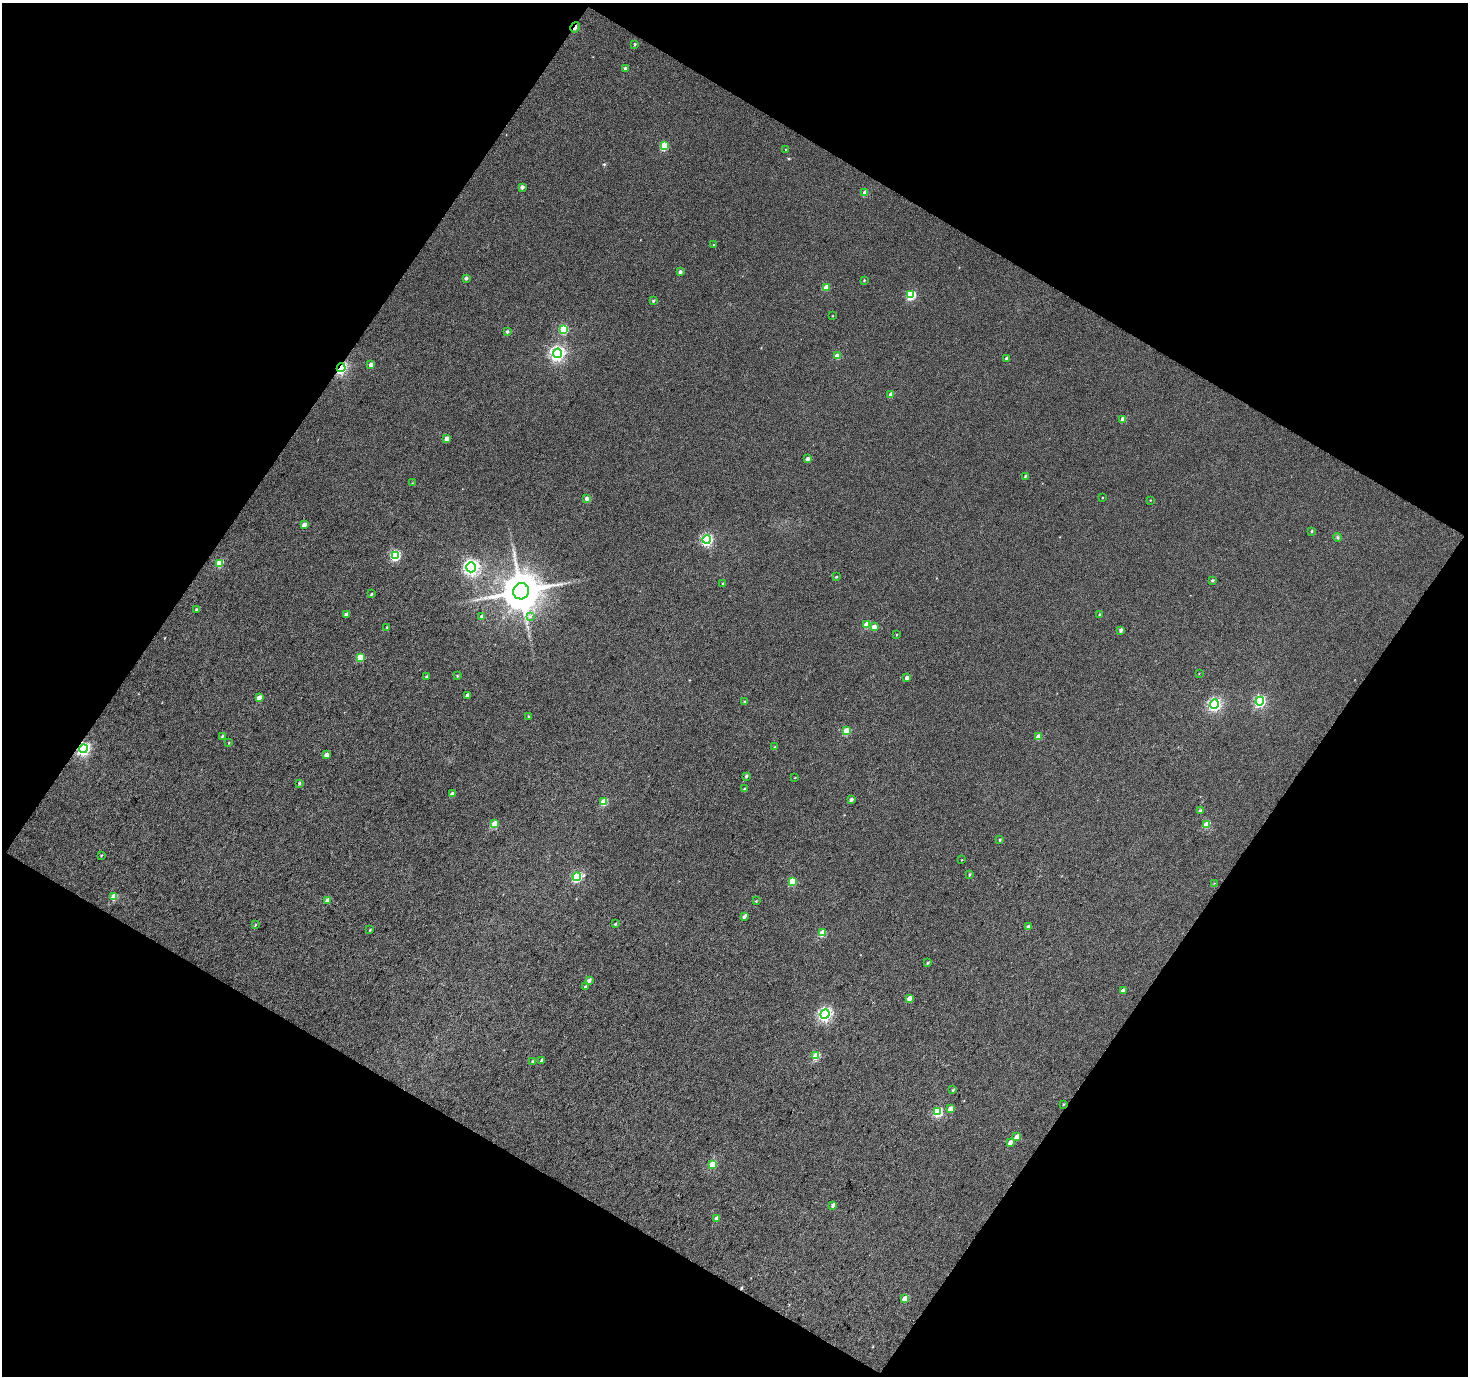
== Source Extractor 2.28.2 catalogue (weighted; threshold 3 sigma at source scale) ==
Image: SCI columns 2-2933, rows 119-2865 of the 2934 x 2965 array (HDU 1 of 3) = the unmasked area's bounding box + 8 px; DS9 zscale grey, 2 x 2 block average (1 PNG px = mean of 2 x 2 image px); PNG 1470 x 1378 px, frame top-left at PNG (2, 3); each listed source drawn as its Kron ellipse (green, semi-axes under 4 px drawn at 4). Shown black and unused: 48% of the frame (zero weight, under 3 of 4 exposures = <1% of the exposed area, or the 3 px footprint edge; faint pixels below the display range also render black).
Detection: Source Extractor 2.28.2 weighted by HDU 2 'WHT'. Background 0.0154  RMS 0.011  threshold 0.05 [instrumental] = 3 sigma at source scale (4.5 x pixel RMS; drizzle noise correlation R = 1.50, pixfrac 1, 0.0396/0.0396 arcsec/px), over >= 5 px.
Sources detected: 117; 1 cosmic-ray / hot-pixel residue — neither listed nor drawn; the other 116 listed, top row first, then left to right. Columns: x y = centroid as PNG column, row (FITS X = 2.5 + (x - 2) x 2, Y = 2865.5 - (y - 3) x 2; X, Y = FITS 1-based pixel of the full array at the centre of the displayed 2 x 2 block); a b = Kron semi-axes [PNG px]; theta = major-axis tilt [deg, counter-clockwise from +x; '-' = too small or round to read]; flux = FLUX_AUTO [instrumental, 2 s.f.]
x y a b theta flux
575 27 5 2 - 23
635 44 3 2 - 3.7
626 69 3 3 - 9
664 146 3 3 - 82
786 149 2 2 - 1.5
522 187 3 3 - 10
865 193 3 3 - 25
713 245 3 2 - 1.6
680 272 3 3 - 7.1
466 278 3 3 - 5
864 280 2 2 - 2.3
826 287 3 3 - 35
911 295 4 3 - 140
653 300 3 2 - 3.7
832 316 3 2 - 1.3
563 329 4 3 - 130
507 331 3 3 - 4.6
557 353 5 4 - 640
837 356 3 3 - 34
1007 358 3 3 - 9.9
371 365 3 3 - 14
341 368 4 3 - 380
891 395 3 3 - 23
1123 419 3 3 - 21
447 439 3 3 - 22
807 459 3 3 - 8
1025 476 3 2 - 3.3
412 483 3 2 - 1.1
587 498 3 3 - 8.5
1102 498 3 2 - 1.3
1150 500 2 2 - 1.4
304 525 3 3 - 18
1312 531 3 3 - 2.8
1338 537 4 3 - 3.3
707 540 4 4 - 300
395 555 4 4 - 200
220 563 3 3 - 66
471 567 5 5 - 650
836 577 3 2 - 2.8
1212 580 3 3 - 3.1
723 583 3 2 - 2.3
521 591 8 8 - 8400
371 594 3 3 - 3
197 609 3 3 - 5.4
347 614 3 3 - 15
1100 615 3 2 - 4.4
482 616 3 2 - 5.6
530 616 4 3 - 4.1
867 624 3 3 - 43
387 627 3 2 - 2.7
874 627 3 3 - 20
1121 630 3 3 - 6.6
897 634 3 2 - 1.5
360 657 3 3 - 50
1199 673 2 2 - 1
457 676 4 3 - 2.4
426 677 4 3 - 4.7
907 678 3 3 - 11
467 695 3 2 - 6.7
259 698 3 3 - 18
745 701 3 3 - 2.4
1260 701 4 4 - 260
1214 704 4 4 - 440
529 716 3 3 - 2.2
846 731 3 3 - 65
222 736 4 2 - 3.2
1039 737 3 3 - 31
229 742 3 2 - 1.7
775 747 3 3 - 2
84 749 4 4 - 420
327 755 3 3 - 19
746 776 3 3 - 4.5
795 777 3 2 - 1.4
299 783 4 3 - 3.5
744 789 3 3 - 3.3
452 794 3 3 - 9.1
851 800 3 3 - 7.4
604 802 3 3 - 56
1200 810 3 3 - 5.7
495 824 3 3 - 55
1207 825 3 3 - 53
1000 840 3 2 - 3
101 855 3 2 - 2.1
962 860 3 2 - 1.1
969 874 4 3 - 2.7
577 877 4 3 - 190
792 882 3 3 - 77
1214 883 3 2 - 0.99
114 897 3 3 - 58
328 900 3 3 - 21
756 901 3 2 - 1.9
744 916 4 3 - 7.6
615 924 3 3 - 2.6
255 925 3 3 - 2.1
1028 927 3 3 - 7.2
370 930 4 3 - 2
822 933 3 3 - 54
928 963 4 3 - 3.7
589 981 4 3 - 8.7
585 986 4 3 - 4
1123 990 3 3 - 12
909 998 4 3 - 15
825 1014 5 4 - 480
816 1056 4 3 - 72
542 1060 4 3 - 4.4
533 1062 4 3 - 3.9
953 1090 3 3 - 3.1
1063 1104 3 2 - 1.9
950 1109 4 3 - 18
938 1112 4 3 - 130
1017 1137 4 3 - 22
1010 1143 4 3 - 10
713 1164 4 3 - 64
833 1205 4 3 - 7
717 1218 3 3 - 13
905 1298 3 3 - 21
Overlapping masked pixels (flux is a lower limit): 3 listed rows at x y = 575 27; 341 368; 84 749